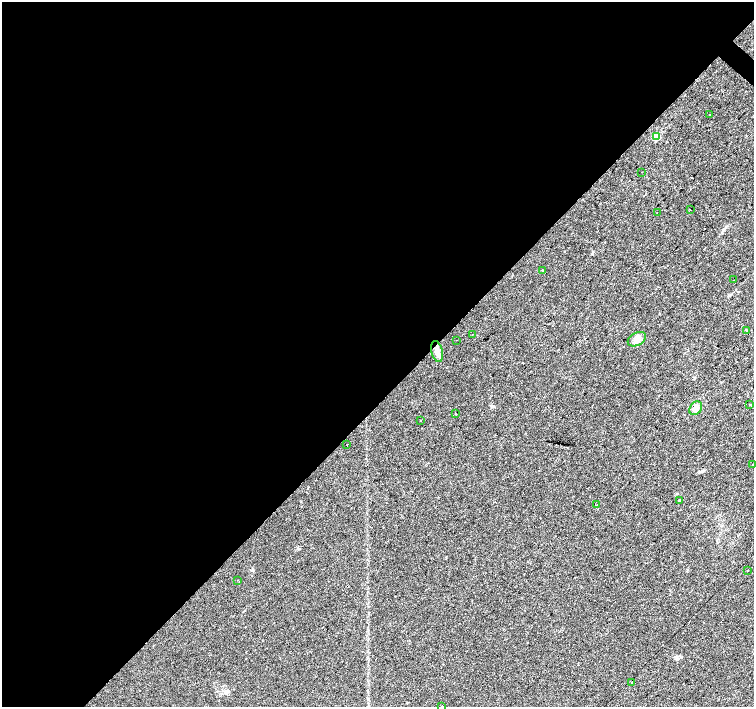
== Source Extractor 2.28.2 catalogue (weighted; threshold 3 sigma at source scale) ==
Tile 5 of 4 x 4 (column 1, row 2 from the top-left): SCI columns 4-1507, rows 3046-4454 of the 6019 x 6023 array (HDU 1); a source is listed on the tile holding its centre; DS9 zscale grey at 2 x 2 block average (1 PNG px = mean of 2 x 2 image px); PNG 756 x 709 px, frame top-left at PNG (2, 2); each listed source drawn as its Kron ellipse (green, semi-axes under 4 px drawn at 4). Shown black and unused: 57% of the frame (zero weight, under 2 of 3 exposures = <1% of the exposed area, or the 3 px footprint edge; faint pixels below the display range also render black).
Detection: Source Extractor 2.28.2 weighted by HDU 2 'WHT'; one run over the whole footprint, this tile lists its part. Background 0.0279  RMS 0.0059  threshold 0.0267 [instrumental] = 3 sigma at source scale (4.5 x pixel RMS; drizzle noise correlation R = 1.50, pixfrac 1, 0.0396/0.0396 arcsec/px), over >= 5 px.
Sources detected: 33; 9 cosmic-ray / hot-pixel residue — neither listed nor drawn; the other 24 listed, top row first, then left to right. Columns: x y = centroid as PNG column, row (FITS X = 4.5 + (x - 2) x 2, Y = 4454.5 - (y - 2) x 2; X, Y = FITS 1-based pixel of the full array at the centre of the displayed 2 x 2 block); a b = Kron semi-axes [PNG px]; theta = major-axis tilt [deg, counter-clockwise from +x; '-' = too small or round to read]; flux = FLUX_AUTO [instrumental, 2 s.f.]
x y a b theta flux
710 114 2 2 - 0.65
656 137 3 3 - 51
642 172 2 2 - 1.1
690 210 2 2 - 2
657 213 2 2 - 0.97
542 270 2 2 - 1.3
734 280 2 2 - 1
746 331 2 2 - 2.3
472 335 2 2 - 1.8
637 339 10 6 28 9.1
456 340 2 2 - 1.4
437 351 11 5 -76 7.5
750 405 2 2 - 1.4
696 408 7 5 56 7.4
456 414 2 2 - 2.9
420 421 2 2 - 7.8
347 444 2 2 - 0.74
753 465 2 2 - 11
679 501 3 2 - 2.3
597 504 2 2 - 1.5
747 571 2 2 - 0.68
238 580 2 2 - 0.51
632 682 2 2 - 1
442 706 2 2 - 2.5
Isophote crosses this tile's border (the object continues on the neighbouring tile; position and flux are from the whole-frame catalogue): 2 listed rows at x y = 753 465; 442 706
Diffuse or blended objects may show on this block-average render without a row.